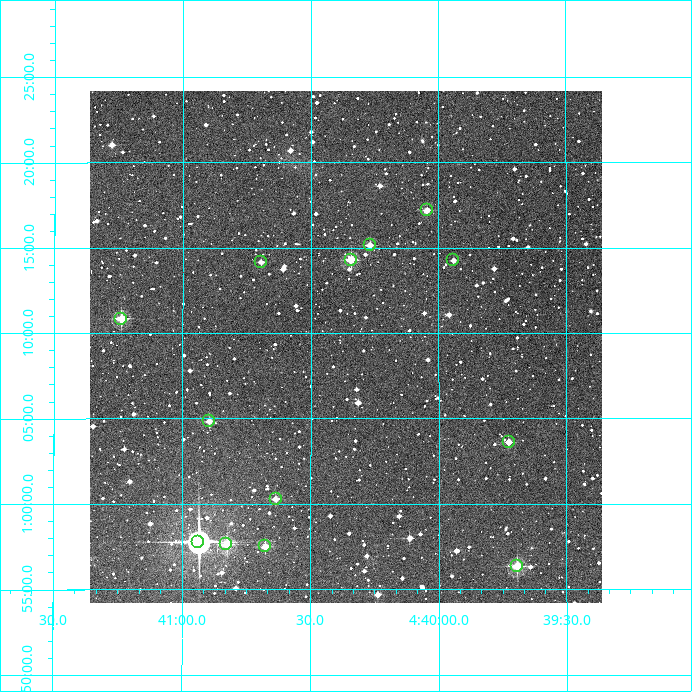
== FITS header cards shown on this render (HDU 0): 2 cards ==
NAXIS1  =                  512
NAXIS2  =                  512

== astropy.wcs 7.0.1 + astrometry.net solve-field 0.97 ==
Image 512 x 512 px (HDU 0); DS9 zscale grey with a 90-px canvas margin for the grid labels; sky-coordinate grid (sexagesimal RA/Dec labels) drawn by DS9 from the SOLVED WCS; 13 Tycho-2 reference stars matched to detected sources circled (green)
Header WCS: RA---TAN/DEC--TAN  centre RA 04:40:22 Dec +01:09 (70.09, +1.15 deg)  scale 3.52 arcsec/px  FOV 30.0' x 30.0'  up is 0 deg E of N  parity normal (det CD < 0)
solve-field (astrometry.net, Tycho-2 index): VERIFIED the header's WCS against the Tycho-2 star catalogue (13 matches, 0 conflicts) and refined it, rather than solving blind
Solved WCS: RA---TAN-SIP/DEC--TAN-SIP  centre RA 04:40:22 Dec +01:09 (70.09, +1.15 deg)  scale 3.52 arcsec/px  FOV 30.0' x 30.0'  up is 0 deg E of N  parity normal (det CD < 0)
The solver's refit moves the header's centre by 3.2 arcsec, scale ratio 1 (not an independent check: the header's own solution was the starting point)
Tycho-2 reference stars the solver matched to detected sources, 13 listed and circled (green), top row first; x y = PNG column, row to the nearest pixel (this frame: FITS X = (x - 90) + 1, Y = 512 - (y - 91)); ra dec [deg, ICRS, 3 dp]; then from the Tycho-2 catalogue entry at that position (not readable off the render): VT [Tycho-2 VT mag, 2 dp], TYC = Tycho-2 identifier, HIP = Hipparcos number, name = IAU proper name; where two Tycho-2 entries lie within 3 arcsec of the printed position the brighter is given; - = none
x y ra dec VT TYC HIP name
427 210 70.011 +1.286 11.44 83-770-1 - -
370 245 70.067 +1.253 10.95 83-676-1 - -
351 260 70.086 +1.238 10.16 83-601-1 - -
453 260 69.985 +1.238 12.17 83-602-1 - -
261 262 70.173 +1.236 11.85 83-609-1 - -
121 319 70.310 +1.181 10.69 83-526-1 - -
209 421 70.224 +1.081 11.58 83-694-1 - -
509 442 69.931 +1.060 11.54 83-756-1 - -
276 499 70.159 +1.005 11.63 83-401-1 - -
198 542 70.234 +0.963 7.88 83-267-1 21795 -
226 544 70.207 +0.960 10.55 83-260-1 - -
265 546 70.169 +0.958 11.31 83-245-1 - -
517 566 69.923 +0.939 10.52 83-844-1 - -